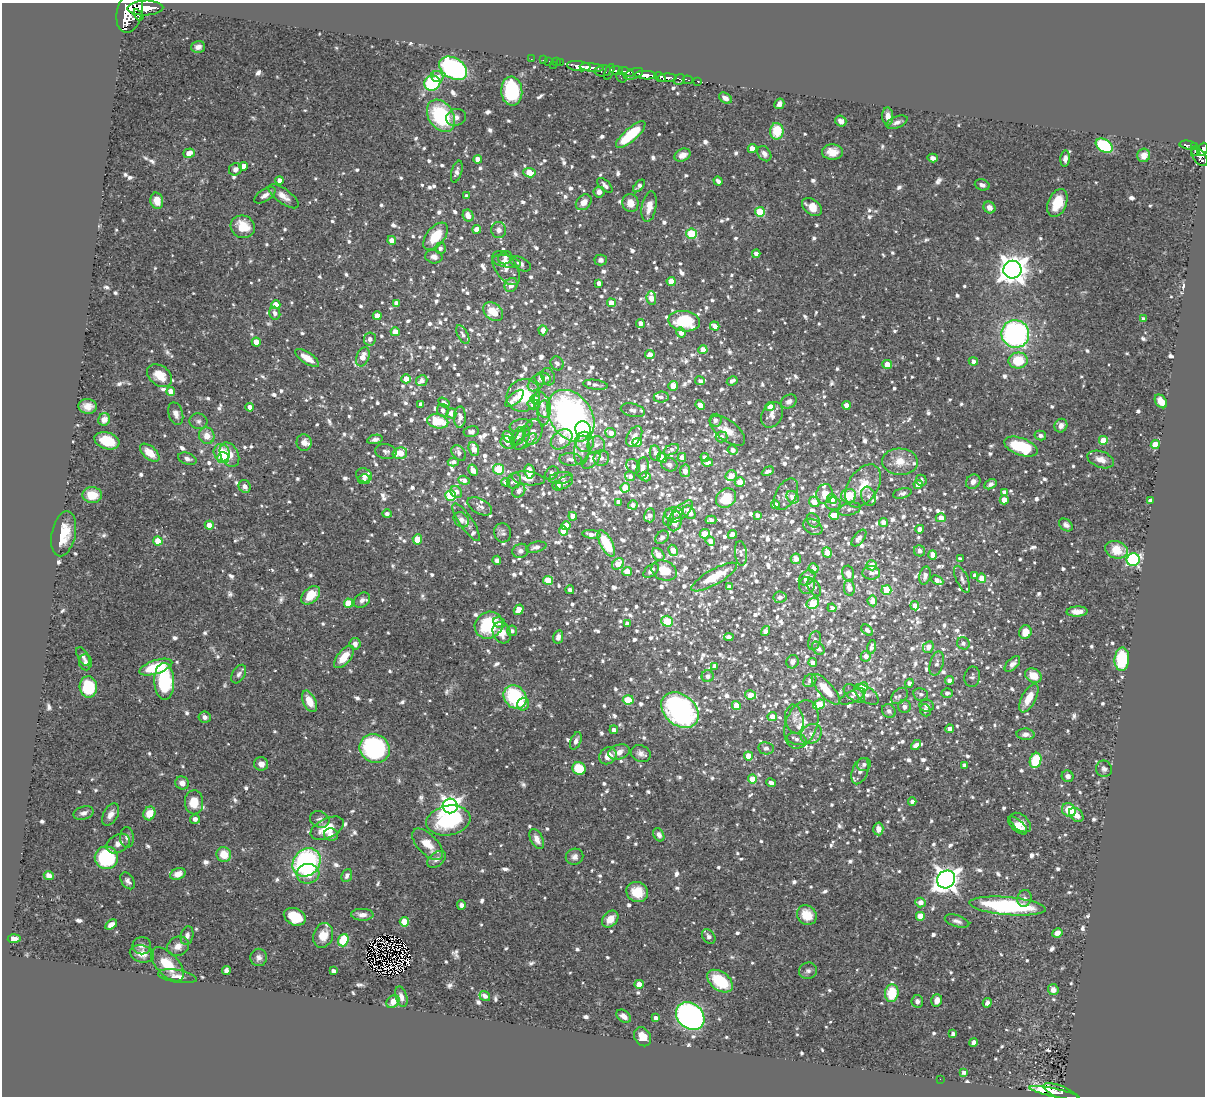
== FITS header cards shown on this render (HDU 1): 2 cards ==
NAXIS1  =                 1203
NAXIS2  =                 1094

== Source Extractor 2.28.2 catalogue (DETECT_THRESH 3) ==
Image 1203 x 1094 px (HDU 1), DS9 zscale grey, 1 PNG px = 1 image px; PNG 1207 x 1098 px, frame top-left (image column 1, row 1094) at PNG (2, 3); each listed source drawn as its Kron ellipse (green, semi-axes under 4 px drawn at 4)
Background 0.576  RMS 0.019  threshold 0.0563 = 3 sigma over >= 5 px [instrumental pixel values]
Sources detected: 1649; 2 with non-positive FLUX_AUTO (blend fragments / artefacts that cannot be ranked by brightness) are neither listed nor drawn; of the other 1647, the 500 brightest by FLUX_AUTO listed and drawn (1147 fainter detections omitted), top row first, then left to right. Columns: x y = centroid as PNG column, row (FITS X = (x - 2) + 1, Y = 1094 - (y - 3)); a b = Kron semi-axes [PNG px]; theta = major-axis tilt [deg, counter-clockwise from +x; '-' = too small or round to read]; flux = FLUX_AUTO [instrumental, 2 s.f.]
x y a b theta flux
145 8 18 7 1 1700
130 12 21 12 76 2800
138 15 6 2 -55 200
198 47 7 6 - 7.1
531 59 2 2 - 6.1
543 60 3 2 - 10
549 61 2 2 - 7.8
556 62 2 2 - 8.6
560 63 2 2 - 6.7
554 65 2 2 - 5.7
579 66 12 5 -7 700
591 67 12 3 -6 590
453 68 15 10 -32 260
603 71 8 5 10 140
616 71 6 3 -5 240
609 72 8 3 65 150
626 72 8 3 -21 220
634 74 10 5 22 290
646 75 11 4 -2 710
437 77 6 5 - 12
621 77 6 5 - 49
660 77 6 4 -29 250
667 78 9 4 2 480
679 80 6 5 - 100
688 80 5 2 - 52
698 81 3 3 - 24
432 83 8 7 - 86
512 91 14 10 -86 110
725 98 7 5 -33 6.5
779 104 5 4 - 6.1
441 116 17 12 -57 110
888 116 9 5 -86 12
456 117 10 8 21 6.8
841 121 6 5 - 7.9
897 122 11 6 23 5.5
777 131 8 7 - 36
631 135 19 6 41 67
1188 145 9 3 -9 97
1104 146 9 6 -33 97
1194 147 3 3 - 65
752 149 4 4 - 17
1202 149 7 5 64 260
1195 151 3 2 - 32
832 152 10 7 -1 15
189 153 6 4 19 13
764 154 8 6 -53 6.2
683 155 8 6 22 10
1144 155 7 6 - 9.3
1199 156 11 6 -54 260
933 158 5 4 - 5.7
478 159 4 4 - 12
1065 159 8 5 84 5.6
244 166 4 4 - 11
235 169 7 6 - 5.6
457 172 11 5 74 5.7
529 173 6 4 -7 32
280 180 4 4 - 11
718 181 5 3 - 5.1
605 185 9 5 -44 5
982 185 7 5 -17 5.5
639 186 7 3 47 5
599 192 5 5 - 7.9
265 195 12 6 33 7.3
283 196 18 7 -36 12
467 196 4 4 - 4.7
157 201 8 6 -77 16
584 202 9 6 46 13
630 203 9 8 - 15
1057 203 14 9 67 31
649 207 15 7 79 15
812 207 11 7 -36 17
989 208 6 5 - 9.6
760 212 5 5 - 58
468 216 6 5 - 11
243 227 12 11 - 35
477 229 4 4 - 16
499 230 8 7 - 6.5
691 234 5 5 - 77
436 236 16 9 51 40
392 240 4 4 - 9.8
440 248 5 5 - 5
756 254 4 4 - 8.2
434 257 8 6 -10 6.7
505 258 7 6 - 5.1
601 260 6 5 - 5.7
506 261 14 6 -10 6.9
520 264 11 6 -29 4.7
506 268 19 10 -56 13
1012 270 9 9 - 1900
671 281 4 4 - 20
599 283 4 4 - 7
511 285 7 6 - 10
651 298 7 4 -86 20
396 303 4 4 - 5.7
611 303 4 4 - 18
276 305 4 4 - 23
493 312 11 8 -40 36
275 313 6 5 - 5.7
377 316 4 4 - 12
1143 319 4 3 - 5.1
684 321 16 10 -9 70
640 323 4 4 - 9.8
715 326 5 4 - 10
543 330 5 4 - 11
395 332 4 4 - 18
681 333 5 4 - 9.1
1015 334 14 13 - 300
463 335 10 5 -61 4.6
370 339 6 6 - 7.1
256 342 4 4 - 17
703 350 4 4 - 20
650 355 5 4 - 10
363 357 10 6 69 15
307 358 14 5 -33 17
973 361 4 4 - 6.3
1018 361 9 8 - 43
557 363 7 6 - 5
887 364 4 4 - 20
160 376 14 9 -36 21
548 377 9 6 -72 5.7
406 379 4 4 - 18
543 379 8 6 -12 14
422 381 5 5 - 6.2
700 381 5 4 - 4.7
732 381 6 4 28 5
536 383 10 6 45 6.4
595 385 12 5 -8 5.2
673 386 5 4 - 20
171 391 4 4 - 14
523 395 17 15 40 61
661 397 7 5 6 4.6
514 399 11 5 41 10
535 400 5 4 - 19
789 401 8 6 31 6.7
1161 401 7 5 -53 18
444 403 6 4 -33 4.9
421 404 4 4 - 5.3
533 404 6 5 - 6.6
542 404 14 7 -68 12
700 405 5 4 - 12
846 405 4 4 - 11
88 406 9 7 -5 11
250 407 4 4 - 10
770 407 4 4 - 18
443 410 6 6 - 5.5
633 410 12 6 -14 5.7
451 413 5 5 - 13
544 413 12 6 88 7.6
176 414 11 7 -74 7.6
772 415 13 10 63 9.6
571 416 28 21 -55 510
460 417 11 6 89 8
104 419 6 6 - 8.8
715 420 6 6 - 5
198 421 9 8 - 5.1
438 421 11 7 -12 42
521 426 11 6 9 7.6
1061 426 7 6 - 8.1
583 429 8 7 - 74
728 431 21 10 -37 19
471 432 8 5 11 4.9
533 432 13 9 74 7.7
611 433 5 4 - 9.4
1040 435 6 5 - 5.2
207 436 8 7 - 15
518 436 10 6 58 6
634 436 11 6 61 8.2
508 437 7 5 -51 37
721 437 6 5 - 6.1
522 438 12 6 65 5.3
375 439 8 4 12 5.1
562 439 12 8 40 36
1103 440 4 4 - 29
107 441 13 8 -18 35
526 441 12 5 32 5.4
304 442 8 7 - 7.5
584 442 10 9 - 9.2
637 442 5 4 - 22
507 443 7 5 -43 7.6
596 445 9 8 - 8.4
1155 445 4 4 - 37
1021 447 17 8 -20 77
474 449 7 5 -69 15
582 450 15 8 83 8.7
671 450 8 5 28 5.4
732 450 5 4 - 7.1
386 451 11 7 -9 4.9
150 453 11 6 -40 23
222 453 9 8 - 27
400 453 7 5 14 33
459 453 9 6 -50 6.6
655 453 8 5 -81 4.8
229 455 13 9 -62 17
682 457 4 4 - 7.8
705 457 4 4 - 5.6
223 458 6 5 - 44
601 458 8 7 - 4.9
662 458 5 4 - 21
187 459 9 5 -19 5.6
571 459 11 6 -4 6.5
1101 459 13 8 -20 14
591 460 11 6 40 6.1
453 462 5 4 - 5.3
900 462 18 13 -4 23
708 463 5 4 - 9
669 465 8 6 -17 5.9
633 466 8 6 -54 6.3
643 468 11 6 81 9.6
499 469 5 5 - 72
473 470 6 4 -61 10
530 471 7 5 -80 16
685 471 6 5 - 9.1
768 471 6 4 28 5.4
552 473 8 5 43 6.6
364 475 8 7 - 6.8
630 476 5 5 - 6.3
645 476 6 5 - 4.7
731 476 5 5 - 16
528 478 17 7 -7 11
561 478 12 6 8 6.4
364 479 6 5 - 4.6
464 480 6 4 -20 7
921 480 6 5 - 4.9
514 481 8 7 - 5.7
506 482 4 4 - 11
565 482 9 5 32 8
740 482 5 4 - 18
973 482 8 6 44 7.8
918 484 4 4 - 12
990 484 6 4 28 5.5
245 486 6 6 - 7.7
557 486 5 5 - 7.9
863 486 24 15 57 33
625 488 5 4 - 42
519 491 7 6 - 5.7
456 492 6 5 - 8.4
1004 492 4 4 - 5.1
902 493 9 5 14 5.1
786 494 17 10 61 6.8
825 494 10 8 76 13
92 495 10 8 -3 30
451 495 5 5 - 92
848 496 7 7 - 51
868 496 10 7 -70 5.6
793 497 7 5 -48 8.8
726 498 10 9 - 35
832 499 5 4 - 21
1004 500 4 4 - 14
1150 501 4 4 - 7.1
618 502 4 4 - 7.1
814 502 5 5 - 13
833 504 7 6 - 4.9
633 505 4 4 - 4.9
775 505 4 4 - 9.5
480 506 13 7 -29 6
849 509 11 6 15 4.6
681 512 14 6 42 14
689 512 7 5 -54 14
674 513 9 6 8 6.1
387 514 4 4 - 5.4
650 515 7 5 78 6.8
757 515 4 3 - 5.5
834 515 5 4 - 24
573 516 4 4 - 14
668 517 8 5 80 4.8
941 518 5 4 - 17
461 520 8 6 -44 6.4
711 520 5 4 - 5.6
813 520 7 6 - 4.6
675 521 10 6 76 12
466 522 22 6 -56 8.4
883 522 4 4 - 9.8
209 525 4 4 - 17
1066 525 7 5 -37 5.7
566 526 4 4 - 21
813 527 10 7 -31 5
920 529 4 4 - 10
563 531 4 4 - 21
503 533 9 8 - 4.6
64 534 23 12 78 38
591 534 9 4 -7 10
705 534 5 4 - 26
732 534 5 4 - 12
662 537 7 5 45 5.5
859 538 10 5 51 5.6
417 539 5 4 - 30
158 541 4 4 - 26
710 541 5 4 - 6.9
606 543 15 6 -62 50
536 547 10 5 14 6
673 550 6 5 - 26
1116 550 11 8 -15 28
520 551 8 7 - 5.3
919 551 6 5 - 6.1
827 552 5 4 - 13
741 553 12 6 -83 5
658 554 7 5 -51 13
933 555 5 4 - 14
796 559 5 5 - 9.7
960 559 4 3 - 4.7
497 560 5 4 - 4.9
1133 560 6 6 - 230
618 564 6 5 - 17
872 565 5 5 - 18
813 568 5 5 - 8
664 570 13 9 -22 30
627 571 5 4 - 22
651 571 9 5 42 5.3
871 573 9 7 -4 5.6
848 574 8 6 -75 8.4
975 575 4 4 - 5.6
925 576 9 5 77 5.8
714 577 25 7 30 40
807 578 9 6 38 10
981 578 4 4 - 17
962 579 14 6 -66 5.7
548 580 5 4 - 29
937 580 6 4 -25 8.1
807 585 8 8 - 9.3
729 587 4 4 - 7.6
814 587 9 5 -59 5.2
849 588 8 5 -82 12
570 590 4 4 - 5.2
886 590 5 5 - 34
311 595 11 7 43 28
780 597 6 5 - 5.7
362 600 9 6 37 6
872 601 5 5 - 9.1
349 603 5 4 - 31
813 603 6 5 - 40
915 606 5 4 - 9.9
832 608 4 4 - 4.9
519 610 5 4 - 22
1077 612 10 5 2 9.4
667 621 5 5 - 55
499 623 6 5 - 6.2
627 624 4 4 - 7.4
489 625 14 13 - 81
867 630 7 4 -40 4.7
512 631 5 5 - 4.7
766 631 5 4 - 7.3
1025 632 7 6 - 19
502 633 11 8 -62 16
558 637 7 5 78 6.3
729 637 5 4 - 4.8
814 641 10 6 74 6.2
963 643 6 6 - 5.3
355 644 6 5 - 6.4
871 647 7 4 76 5.7
928 647 6 5 - 11
818 648 7 5 -50 6.6
83 656 10 5 -61 4.6
866 656 5 5 - 8
344 657 13 6 50 22
1122 659 12 7 86 79
85 662 8 6 -81 5.1
792 662 7 6 - 5.7
813 663 4 4 - 8.7
937 664 12 6 74 6.8
1012 664 9 5 44 7.7
715 666 4 4 - 7.1
156 667 17 6 18 58
239 674 10 6 58 4.9
708 676 6 6 - 5.3
1033 676 9 6 -29 20
972 677 10 8 81 4.6
950 680 4 4 - 8.6
164 681 18 10 -88 110
810 681 7 5 47 6.7
909 683 4 4 - 6.1
88 687 10 9 - 67
863 687 5 4 - 42
826 689 19 7 -48 28
854 693 12 7 -36 7.2
947 693 5 5 - 4.9
866 694 14 7 -36 8.6
921 694 7 6 - 5.3
750 695 5 4 - 17
899 696 9 6 44 4.8
515 697 13 10 -51 120
853 697 14 6 26 5.7
1029 698 15 7 61 22
628 700 5 4 - 51
309 701 11 6 -64 22
523 704 6 6 - 9.7
819 704 6 5 - 38
736 706 4 4 - 28
926 706 7 6 - 5.4
904 707 6 6 - 5.5
680 710 21 15 -41 350
925 710 6 5 - 5.4
889 711 7 6 - 5.5
205 717 6 5 - 5.4
772 717 5 4 - 11
794 719 14 9 -80 10
801 724 25 16 70 28
950 729 4 4 - 7.5
614 730 4 4 - 6.2
811 734 11 9 36 9.3
1026 734 9 5 -4 6.7
797 739 10 5 -12 6.2
576 741 9 5 68 6
916 745 6 4 42 5.6
766 748 7 6 - 4.6
375 749 15 14 - 170
619 752 11 7 14 12
641 753 10 8 -25 7.1
608 756 9 8 - 16
748 756 4 4 - 23
1036 760 8 5 73 60
261 764 7 6 - 9.6
864 764 7 6 - 5.5
964 765 4 4 - 7.4
579 768 7 6 - 42
1104 769 8 8 - 5.2
860 771 14 7 70 7
1068 776 6 5 - 5.3
752 779 4 4 - 29
182 783 7 6 - 8.6
771 783 5 4 - 7.7
912 801 4 4 - 5.3
194 802 12 9 -89 26
450 806 7 7 - 560
1069 810 7 6 - 36
84 813 10 6 15 6.7
149 813 7 6 - 22
111 814 12 7 61 8.8
1076 815 8 6 -45 9.9
195 819 5 4 - 5.8
320 819 10 8 -26 5
448 820 22 15 10 120
1021 822 12 7 -39 9.9
1017 826 12 5 -42 10
327 828 18 9 26 29
878 829 6 5 - 8.7
331 835 7 6 - 9.1
659 835 7 5 -61 6.2
127 837 10 7 -85 4.8
537 839 11 6 -64 10
118 843 13 8 30 9.2
428 844 19 10 -46 23
224 854 7 7 - 24
575 857 9 8 - 6.4
106 858 12 11 - 120
436 859 10 6 38 6.9
307 862 15 13 44 230
178 874 8 5 20 11
308 874 11 10 - 21
49 875 5 4 - 5.8
347 876 7 5 65 4.8
946 879 9 8 - 1200
128 881 9 6 -55 6.1
637 892 11 10 - 30
1024 898 8 7 - 5.2
920 902 5 5 - 10
461 905 5 4 - 5
1008 906 38 9 -5 170
362 915 11 6 -2 8.3
807 915 10 9 - 26
920 916 5 5 - 13
295 917 11 8 -26 42
610 919 9 7 47 16
957 921 13 6 -18 5.8
404 922 5 4 - 40
111 925 6 4 32 9.5
1057 933 5 4 - 8.3
323 935 12 9 70 22
187 936 10 6 78 6.6
709 937 8 6 -54 6.1
14 939 6 4 4 6.1
343 940 6 5 - 67
142 946 9 8 - 5.9
178 946 11 9 23 11
142 954 12 8 -14 14
259 957 8 8 - 6.5
167 964 21 11 -47 34
226 970 4 4 - 5.5
333 971 4 3 - 5.7
808 971 9 8 - 5.3
177 976 19 6 -9 9
720 981 14 9 -37 69
639 984 4 4 - 17
1053 989 6 5 - 8.5
892 993 9 6 83 44
485 996 6 4 -35 5.4
401 997 10 5 -74 6.9
937 1000 6 5 - 9.5
917 1001 6 6 - 4.9
393 1002 7 5 42 16
987 1003 5 4 - 4.6
624 1016 8 5 -36 10
690 1016 15 12 -42 650
656 1018 4 4 - 6.8
953 1034 4 4 - 5.2
643 1037 10 8 -56 18
973 1042 4 4 - 4.6
964 1072 4 3 - 5.5
940 1079 2 2 - 5.8
1061 1092 19 6 -23 82
1055 1093 25 4 -12 81
At the frame edge (FLAGS 8, measured only in part): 1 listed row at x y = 1202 149
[1147 fainter detections neither listed nor drawn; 2 non-positive-flux detections neither listed nor drawn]